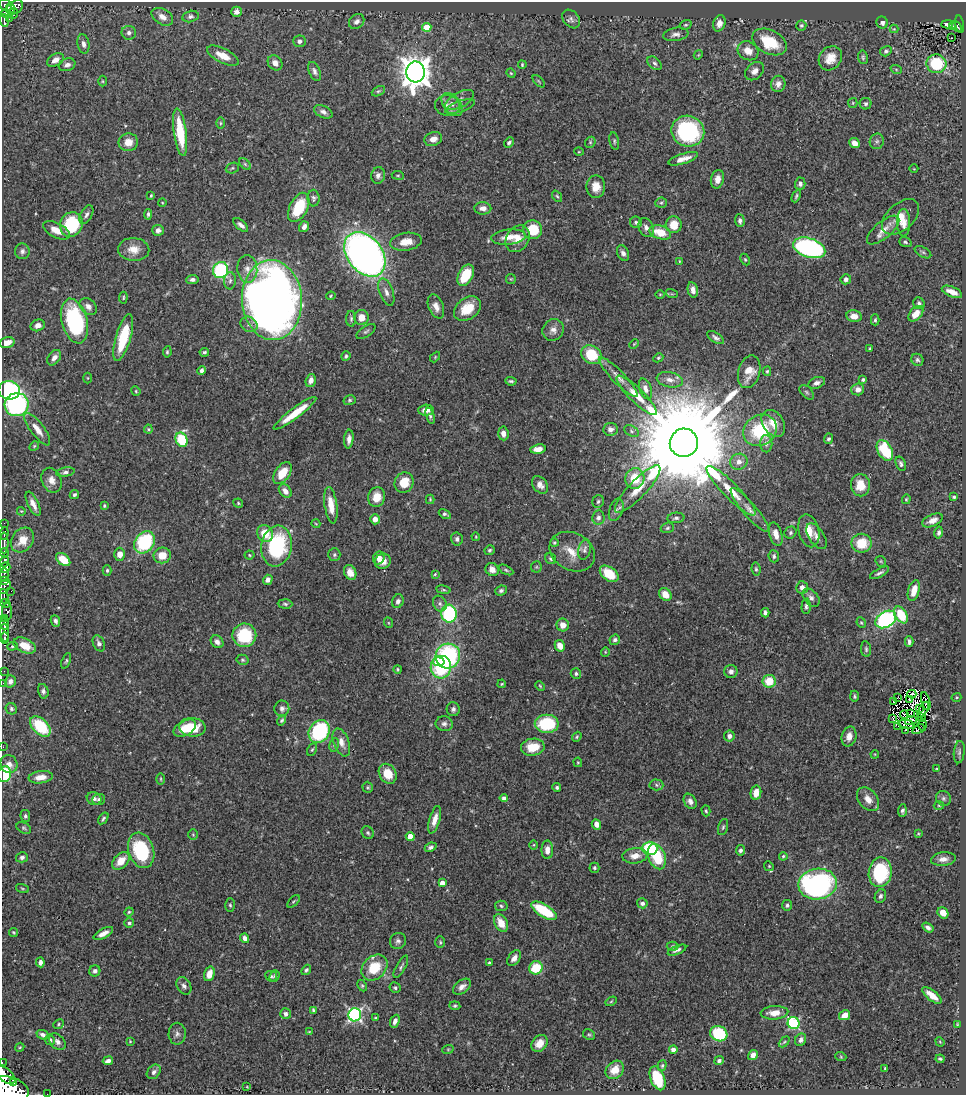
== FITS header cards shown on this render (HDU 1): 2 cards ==
NAXIS1  =                  964
NAXIS2  =                 1093

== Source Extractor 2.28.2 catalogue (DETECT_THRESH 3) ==
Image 964 x 1093 px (HDU 1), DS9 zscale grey, 1 PNG px = 1 image px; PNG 968 x 1097 px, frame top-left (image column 1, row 1093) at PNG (2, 2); each listed source drawn as its Kron ellipse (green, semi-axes under 4 px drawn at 4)
Background 0.436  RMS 0.021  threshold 0.0615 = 3 sigma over >= 5 px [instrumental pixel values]
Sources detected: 488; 5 with non-positive FLUX_AUTO (blend fragments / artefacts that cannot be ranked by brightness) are neither listed nor drawn; the other 483 listed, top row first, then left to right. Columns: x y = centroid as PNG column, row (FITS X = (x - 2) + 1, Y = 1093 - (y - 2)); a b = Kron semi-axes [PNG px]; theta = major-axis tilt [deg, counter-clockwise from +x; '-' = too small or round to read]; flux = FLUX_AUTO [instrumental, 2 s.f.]
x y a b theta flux
6 5 7 5 -35 260
15 7 9 6 31 250
11 8 5 3 - 170
237 12 5 5 - 6.6
5 13 4 3 - 54
14 13 5 3 - 17
190 16 8 5 12 4.3
162 17 12 7 -31 11
9 19 2 2 - 3.9
571 19 10 7 -48 5.4
4 21 6 3 -86 68
357 22 8 6 41 5.4
882 22 6 5 - 5.5
719 23 8 6 73 9.8
947 24 6 4 3 2.8
960 24 9 3 -81 69
686 25 6 4 19 1.9
801 25 5 5 - 2.4
952 26 4 3 - 1.4
957 26 6 3 -48 19
427 27 4 4 - 34
894 29 4 4 - 1.2
129 33 7 7 - 5
676 34 13 6 9 6.2
951 38 3 2 - 1.7
299 41 6 6 - 4.8
769 42 18 11 -27 47
83 44 10 6 -79 6
748 51 11 9 -30 15
886 51 6 5 - 2.8
698 55 5 3 - 1.2
223 56 17 7 -27 21
863 57 7 5 -81 2.7
830 58 13 10 52 18
55 60 9 6 30 11
275 63 8 6 -47 8.2
655 63 8 5 -40 3.9
936 64 10 9 - 72
67 65 8 6 19 6.5
522 65 4 3 - 1.7
896 69 6 3 -19 1.5
314 71 10 5 -66 5.1
755 71 10 7 44 7.7
416 72 10 9 - 2400
511 73 5 4 - 1.5
102 81 5 3 - 1.4
539 81 8 3 -45 1.6
778 84 8 7 - 8.8
378 91 7 4 26 2.3
459 100 16 7 28 8.9
853 103 5 4 - 1.5
452 104 13 8 -51 11
866 104 6 6 - 3
448 105 12 10 -9 11
460 107 15 5 19 6.5
323 112 10 6 -27 5.8
220 123 5 3 - 1.6
688 131 16 15 - 170
180 132 24 6 -82 62
433 139 9 7 20 10
614 141 9 5 -79 2.8
877 141 8 7 - 3.6
128 142 10 9 - 15
509 142 6 4 46 3.7
590 142 6 5 - 1.9
855 143 5 4 - 10
579 152 5 3 - 1.2
683 159 15 5 17 11
245 164 7 4 -45 2.4
232 168 7 5 22 2.3
914 169 4 3 - 0.97
378 175 8 7 - 5.3
398 175 6 3 -8 1.4
717 179 9 6 76 9.3
800 184 6 5 - 4.6
596 187 11 9 -90 16
151 196 4 3 - 1.7
557 196 6 4 -53 2
796 196 6 4 63 2.3
314 198 8 6 -87 3.4
162 202 4 3 - 1
661 203 6 5 - 2.2
299 207 16 9 63 54
483 208 8 6 -3 7.6
148 214 5 3 - 2.9
86 215 10 6 63 4.5
901 217 22 13 42 22
740 221 6 5 - 4.1
636 222 6 5 - 3.1
904 223 13 6 -89 11
71 224 12 11 - 83
241 225 9 4 -41 5.7
674 225 8 8 - 21
304 227 6 4 56 6.6
646 227 10 7 -65 6.7
56 230 14 7 -27 16
158 230 5 5 - 6.1
533 230 9 9 - 43
883 230 20 8 40 14
660 232 11 6 -18 28
509 237 17 7 5 17
518 239 14 11 56 18
406 242 16 9 9 16
905 242 6 4 -19 2.5
809 248 16 9 -19 280
134 249 15 11 -3 18
22 251 8 7 - 4.7
923 252 9 5 -30 3.2
623 253 8 5 -64 5.3
365 254 25 17 -51 910
745 259 6 4 -63 1.8
679 261 4 2 - 1
247 269 14 10 -85 11
221 270 8 7 - 140
466 275 11 7 62 46
511 279 5 5 - 1.7
846 279 5 5 - 4.7
192 280 6 4 6 4.5
230 281 8 5 87 4.2
693 290 8 5 -78 7.3
386 292 14 6 -70 8.6
952 292 11 5 -22 13
660 294 5 3 - 1.3
672 294 6 4 -18 1.5
331 296 5 4 - 1.5
123 298 6 3 84 1.6
272 300 40 30 -87 1500
919 303 6 5 - 3.7
88 306 10 7 -45 7.2
436 306 12 7 -68 10
467 309 15 10 39 31
916 314 9 6 48 17
854 316 7 6 - 12
361 318 7 7 - 16
351 319 8 5 90 2.9
875 320 5 4 - 2.3
74 321 23 13 -75 150
249 324 9 7 -32 5.8
38 325 7 5 21 7.2
553 330 11 10 - 9.1
366 331 11 5 35 3.5
123 338 24 7 74 58
716 338 10 4 -33 4.2
7 343 8 5 15 14
634 344 5 3 - 1.4
870 349 3 2 - 1.6
167 352 5 4 - 2.2
204 352 5 4 - 2.4
591 355 11 8 -32 55
346 356 5 4 - 2.6
435 357 6 4 47 1.5
54 358 9 6 54 6.7
658 358 5 4 - 1.8
917 360 6 5 - 3.1
202 370 4 4 - 4.2
767 371 5 4 - 1.8
749 372 17 11 75 21
618 377 27 6 -46 14
88 378 5 3 - 1.2
311 380 6 5 - 7.8
670 380 13 7 -11 10
863 380 3 3 - 2.1
511 381 6 3 -5 2.6
817 383 9 5 21 5.5
645 389 11 6 -71 9.1
858 389 6 6 - 7.8
9 390 11 9 -9 160
136 391 5 4 - 1.5
807 392 9 5 -45 3
637 395 27 7 -44 22
350 400 6 5 - 2.6
17 405 12 11 - 210
426 410 8 5 2 11
295 413 26 5 37 36
430 416 8 4 -73 3.4
773 423 14 10 -57 20
37 429 19 6 -53 15
148 429 4 4 - 1.7
610 429 7 6 - 6.9
760 430 17 15 35 83
632 431 8 5 -29 3.2
503 433 7 5 -86 7.7
349 439 9 4 85 6.9
829 439 5 4 - 3
181 440 7 6 - 68
684 443 14 14 - 55000
766 444 9 6 90 5.2
34 446 5 4 - 1.6
538 449 8 4 9 10
885 450 11 7 -61 67
739 462 8 8 - 10
901 464 7 4 -69 3.6
65 472 9 4 9 4.2
282 473 12 7 56 26
635 479 10 9 - 34
52 480 13 9 -66 12
404 483 10 9 - 27
540 485 10 7 -51 8
860 485 11 9 -88 26
638 489 31 9 46 27
285 491 7 5 -47 9.3
731 491 34 7 -45 28
74 495 5 4 - 2.9
377 497 10 8 75 20
954 497 4 3 - 2.3
430 499 4 4 - 1.4
906 499 5 4 - 1.6
598 501 6 5 - 2.8
238 503 5 4 - 1.8
33 504 13 5 -64 10
331 505 18 6 -82 20
104 506 4 3 - 2.4
616 510 12 6 70 5.6
750 510 28 6 -49 15
21 511 4 3 - 1.2
445 514 7 4 -29 3.3
598 518 7 6 - 4.6
676 518 8 5 6 3.8
375 519 5 5 - 11
933 520 11 6 24 11
4 523 2 2 - 4.9
316 524 4 3 - 1.1
667 528 7 5 18 2.7
809 531 17 10 -76 20
4 533 6 3 82 46
265 533 9 7 -58 27
790 533 6 5 - 2.8
939 533 6 4 76 3.7
776 534 12 6 -74 12
816 536 14 7 -57 8.3
476 537 4 3 - 1.2
457 539 6 6 - 4.4
22 540 13 10 51 22
144 542 12 9 52 110
4 543 10 3 89 330
554 543 4 4 - 1.9
862 543 10 9 - 38
276 546 20 15 82 130
490 550 5 5 - 2.1
585 550 10 6 76 4.6
572 552 24 18 -30 26
4 553 4 3 - 160
119 554 6 5 - 11
162 555 9 8 - 20
249 555 5 4 - 1.6
334 555 6 6 - 2.5
774 556 6 5 - 3
379 558 6 5 - 7.9
551 559 6 5 - 2.4
63 560 8 5 -40 27
4 561 6 3 72 120
383 561 8 7 - 12
881 561 6 5 - 1.8
536 567 5 5 - 2
5 568 5 5 - 510
756 569 6 4 -81 2.4
107 570 5 4 - 2.3
492 570 7 6 - 9
506 570 8 3 -27 2.3
350 572 8 6 -65 10
880 573 11 4 28 3.9
435 574 4 3 - 1.5
609 574 10 6 -37 35
4 575 6 3 88 71
4 580 3 3 - 50
268 580 5 4 - 6.3
4 587 8 5 58 190
802 587 6 6 - 7.5
443 590 7 3 -9 2.1
914 590 11 5 74 18
11 591 2 2 - 40
501 591 6 5 - 3.3
665 594 7 5 -48 16
4 596 7 4 -80 170
811 598 10 7 -50 6
398 601 7 5 68 5.2
5 603 5 3 - 98
285 604 7 4 -3 2.6
440 604 8 6 -60 4.6
806 606 8 4 87 3.2
7 611 8 5 -88 150
765 613 5 4 - 3.9
449 614 9 7 -86 110
901 615 9 6 -57 46
4 618 3 2 - 53
886 619 11 8 32 220
55 621 6 4 -66 3.9
389 623 5 3 - 1.3
861 623 5 4 - 1.9
5 624 6 3 -89 300
563 625 6 6 - 12
5 633 9 4 -86 350
244 635 12 12 - 73
4 638 6 3 -89 200
615 640 5 5 - 4.1
217 642 7 5 -47 6.5
909 642 5 3 - 3.6
99 643 8 5 -66 5.5
12 646 5 4 - 1.8
25 646 12 7 -24 22
560 646 6 5 - 13
866 649 8 5 -83 2.8
605 652 4 4 - 1.4
448 656 12 12 - 200
242 660 6 5 - 2.3
66 661 8 3 69 2.2
439 662 6 4 -10 24
441 667 11 10 - 94
398 669 4 4 - 1.8
4 671 2 2 - 6.3
731 671 6 6 - 6
576 674 5 5 - 2.8
10 681 6 5 - 4.8
769 681 6 6 - 28
3 683 2 2 - 4.8
502 684 4 3 - 1.5
540 686 5 3 - 1.4
43 691 7 5 -75 4.3
912 694 4 3 - 0.39
854 696 5 4 - 2
898 697 2 2 - 0.91
956 697 5 4 - 1.5
909 699 3 2 - 1.4
893 701 2 2 - 1.6
926 701 9 3 -75 1.8
282 708 8 7 - 5.5
11 709 6 5 - 3.1
453 709 7 6 - 4.4
920 709 2 2 - 0.095
923 710 9 3 60 1.7
910 713 3 2 - 0.32
904 715 4 3 - 2
921 718 3 2 - 0.77
893 719 3 2 - 1.9
282 720 5 4 - 2.3
911 720 6 2 18 0.91
444 724 8 7 - 5.3
547 724 12 9 -1 76
906 724 8 3 -9 0.91
923 725 6 2 -89 0.27
40 726 12 7 -44 69
898 726 2 2 - 1.8
192 727 13 9 -6 35
185 728 12 7 30 23
918 729 6 2 34 2.6
906 730 2 2 - 2.6
319 732 12 10 56 160
729 736 5 5 - 5.2
849 736 10 7 76 12
577 737 5 4 - 1.9
341 742 15 7 -69 11
334 745 7 4 80 2.8
3 747 2 2 - 5.9
533 747 12 8 8 29
312 750 6 4 61 2.2
959 752 11 5 84 3.8
875 754 4 3 - 1.2
578 762 5 4 - 1.5
9 764 9 8 - 8.5
937 769 3 2 - 1.3
4 774 8 6 85 60
388 774 10 8 -58 28
41 777 12 6 8 15
161 779 5 3 - 1.6
656 785 7 5 -4 2.9
368 787 6 5 - 2.1
557 787 4 4 - 2.8
756 793 7 5 78 15
504 798 4 4 - 4.8
943 798 8 7 - 3.7
94 799 7 6 - 4.2
99 799 6 5 - 4
868 799 13 9 -51 14
690 801 8 6 -61 6.7
939 806 5 3 - 1.3
706 811 5 4 - 2.1
902 811 6 4 86 3.8
25 816 6 5 - 3
103 818 6 3 56 2.7
435 820 14 5 74 13
596 824 5 4 - 7.6
723 827 8 5 74 2.7
24 828 8 5 -29 2.5
368 833 7 5 -47 2.7
918 833 4 3 - 1.5
193 835 5 4 - 1.7
410 836 4 4 - 19
534 845 5 3 - 1.3
431 847 6 4 24 3.7
650 848 7 6 - 80
141 850 18 12 -71 93
547 850 9 5 -90 8.5
741 850 5 4 - 3.8
635 856 13 7 5 14
783 856 4 4 - 1.9
22 857 6 5 - 3.6
657 857 13 8 -71 58
943 859 12 6 6 8.6
121 861 10 7 46 22
769 866 5 4 - 1.6
594 868 5 5 - 2.6
880 872 15 11 82 95
442 883 4 4 - 12
818 884 19 15 9 360
22 888 7 3 -19 1.6
880 896 7 5 66 3.8
294 901 8 4 45 2.1
642 903 5 5 - 4.1
230 905 7 5 -87 2.3
787 905 5 5 - 3.3
501 906 6 5 - 2.6
544 911 14 6 -32 70
129 912 4 4 - 1.7
943 913 6 5 - 15
129 923 5 4 - 2.9
501 923 9 6 -61 19
928 928 6 4 -33 4.4
13 932 5 4 - 1.9
103 933 11 4 28 8.7
245 938 5 4 - 6.8
398 941 8 8 - 4.9
440 942 6 4 -88 2.1
672 946 6 4 2 2
677 950 10 4 23 4.3
514 958 9 5 52 8.5
40 962 5 4 - 5.2
489 963 4 3 - 2.5
401 967 12 4 61 3.5
374 968 14 11 45 43
536 968 7 6 - 47
306 970 5 4 - 2.9
95 971 5 5 - 4.3
209 974 7 5 73 15
271 976 6 5 - 2
275 976 6 4 70 2.8
184 986 9 6 -59 5.3
362 986 6 4 -63 2
462 987 10 6 37 7.3
395 988 6 5 - 2.9
932 995 12 5 -38 16
611 1001 6 4 31 1.8
455 1006 5 4 - 2.1
313 1010 4 3 - 2
774 1013 14 6 4 16
286 1014 5 5 - 4.5
355 1015 6 6 - 300
845 1015 6 4 30 15
375 1018 4 3 - 1.6
395 1021 7 4 67 6.4
794 1023 6 6 - 160
59 1024 5 4 - 1.9
957 1024 3 2 - 1.2
309 1032 3 3 - 1.1
177 1034 11 8 88 5.9
719 1034 9 7 -28 83
43 1035 6 4 -25 4.8
589 1035 6 5 - 2.2
50 1040 5 4 - 4.2
801 1040 6 5 - 5.8
130 1041 3 3 - 1.2
57 1042 9 7 -46 5.7
784 1042 6 4 45 1.7
940 1042 5 4 - 1.4
539 1043 9 7 49 15
20 1047 5 3 - 1.4
448 1049 6 3 19 1.5
673 1050 4 4 - 5.3
753 1055 5 4 - 7.4
841 1057 5 3 - 1.4
940 1059 4 3 - 2.3
108 1061 5 4 - 6.4
719 1061 5 4 - 3.3
2 1063 3 2 - 35
662 1066 5 4 - 2.1
885 1069 3 3 - 1.6
615 1070 10 8 43 17
154 1072 8 6 47 5.7
5 1075 12 6 -38 1000
657 1078 12 7 -69 54
13 1082 4 2 - 110
247 1087 4 3 - 1.2
9 1089 19 12 -14 3600
47 1094 2 2 - 5.6
At the frame edge (FLAGS 8, measured only in part): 7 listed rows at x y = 3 683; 3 747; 4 774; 2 1063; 5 1075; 9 1089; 47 1094
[5 non-positive-flux detections neither listed nor drawn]